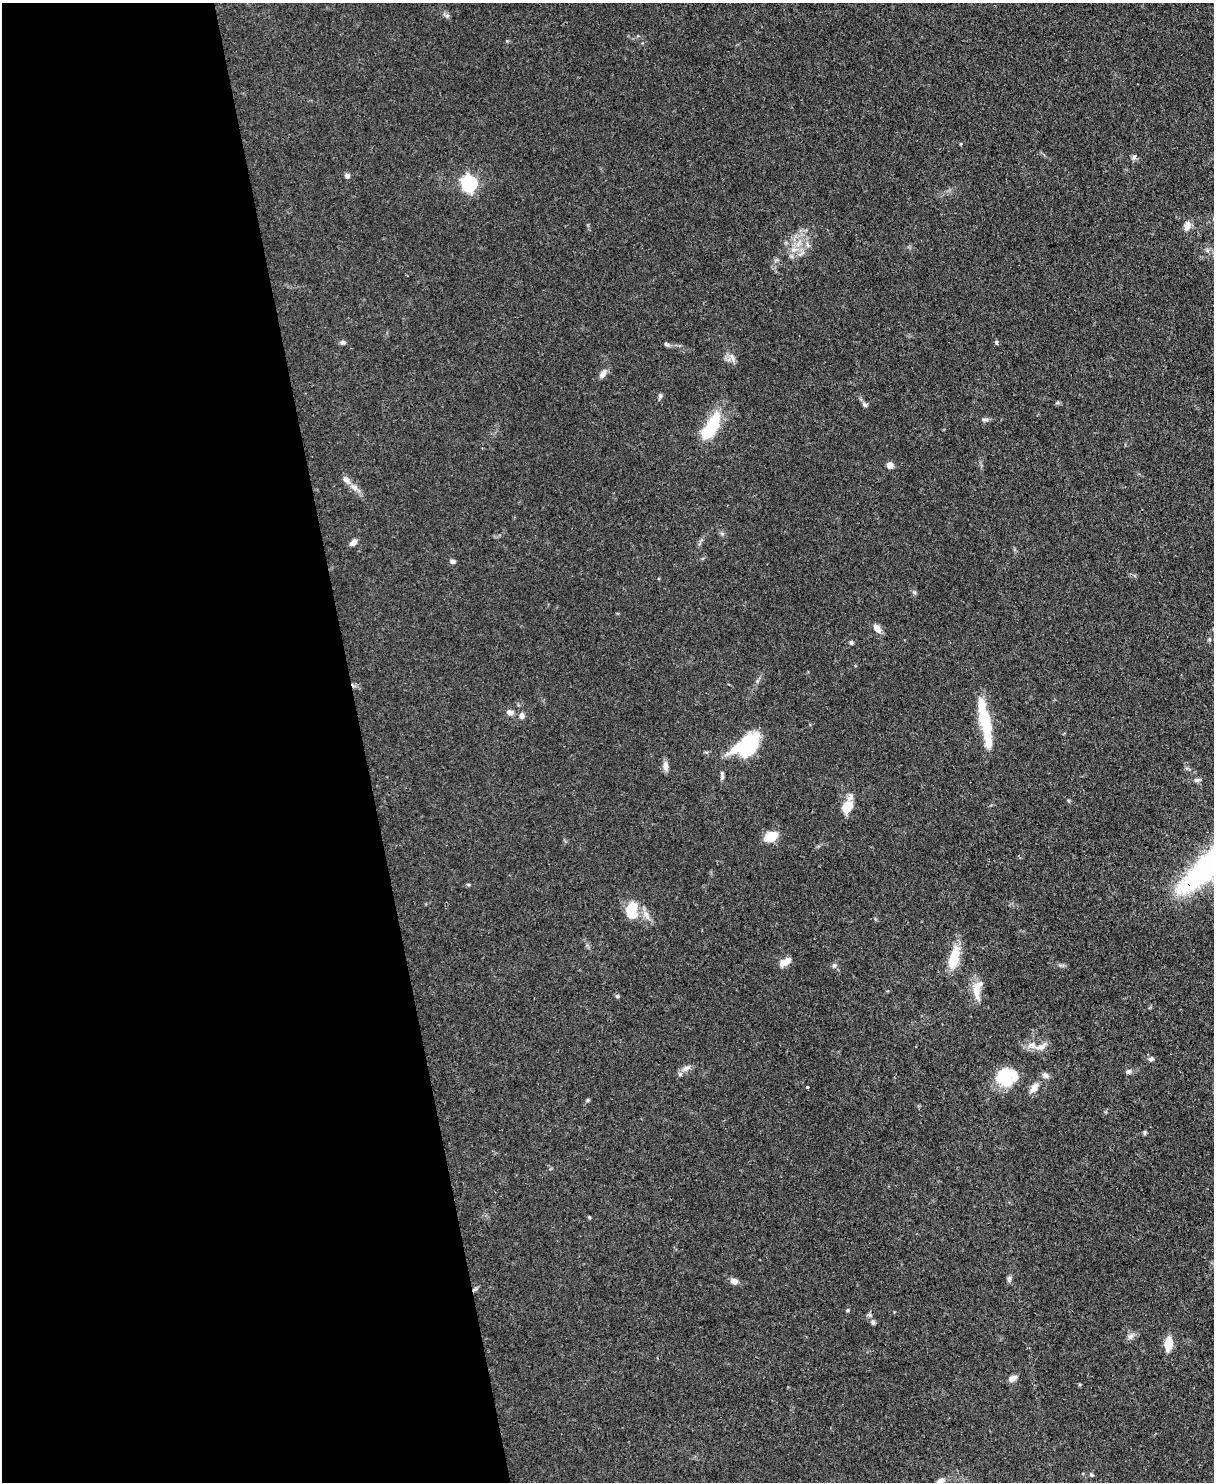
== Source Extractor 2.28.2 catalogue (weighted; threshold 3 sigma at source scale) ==
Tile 5 of 4 x 3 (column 1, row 2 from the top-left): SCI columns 75-1286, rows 1693-3172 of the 4993 x 4978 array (HDU 1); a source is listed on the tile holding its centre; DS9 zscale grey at full resolution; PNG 1216 x 1484 px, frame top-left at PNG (2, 3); no overlay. Shown black and unused: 30% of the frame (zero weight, under 3 of 4 exposures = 9% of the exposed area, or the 3 px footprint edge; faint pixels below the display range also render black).
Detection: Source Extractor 2.28.2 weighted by HDU 2 'WHT'; one run over the whole footprint, this tile lists its part. Background 0.0552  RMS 0.0038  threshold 0.0172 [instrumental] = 3 sigma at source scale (4.5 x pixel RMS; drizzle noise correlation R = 1.50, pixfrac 1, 0.05/0.05 arcsec/px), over >= 5 px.
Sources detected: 66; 4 inside a brighter object's white glare — not listed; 4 inside a brighter listed object's ellipse — not listed separately; the other 58 listed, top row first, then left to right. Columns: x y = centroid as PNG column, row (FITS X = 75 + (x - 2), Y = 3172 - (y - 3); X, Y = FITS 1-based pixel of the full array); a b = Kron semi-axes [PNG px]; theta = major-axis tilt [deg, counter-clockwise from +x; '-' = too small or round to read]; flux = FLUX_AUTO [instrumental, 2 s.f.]
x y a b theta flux
447 16 7 4 0 0.72
1134 157 6 6 - 0.89
347 176 6 6 - 1.1
469 183 7 7 - 88
1187 226 12 7 72 2.5
807 245 10 3 -69 0.8
794 249 12 4 5 1.8
343 342 7 5 -11 0.92
996 342 6 4 -63 0.55
667 344 8 5 -19 0.75
732 357 14 4 -64 1.4
603 374 12 7 58 1.9
660 396 7 5 89 0.85
865 405 7 6 - 0.85
985 419 11 4 0 0.92
711 427 30 12 59 21
890 465 7 6 - 2
354 487 13 7 -41 2.4
353 543 9 5 40 2
452 561 7 5 8 0.95
877 628 14 8 -56 2.3
851 642 6 4 -44 0.55
510 712 10 7 -21 1.6
521 716 7 6 - 1.6
984 718 52 11 -79 17
748 745 26 16 59 25
665 766 12 7 -86 2
1197 780 7 5 -12 0.98
847 807 16 12 46 5.9
771 836 10 7 23 10
631 911 20 13 83 9.4
646 915 14 6 -55 2.5
954 958 31 12 76 9.3
783 963 11 9 71 2.5
834 965 7 5 43 0.85
977 992 15 12 85 4.4
617 996 5 5 - 0.61
1041 1046 16 8 28 2.6
1151 1059 6 6 - 1
686 1068 11 7 38 2
1128 1071 8 6 44 0.97
1010 1073 30 15 -13 8.8
1046 1075 9 7 -42 1.3
807 1087 3 3 - 1.3
1034 1088 13 8 59 2.7
588 1100 5 5 - 0.47
1144 1133 6 4 -90 0.58
589 1217 5 3 - 0.34
1009 1279 9 5 89 0.98
734 1281 9 7 -7 2
474 1289 8 3 19 0.72
848 1310 6 3 71 0.42
873 1322 7 6 - 0.96
1130 1336 9 6 40 1.4
1168 1344 12 7 85 8
1012 1378 10 7 29 2
1092 1475 5 5 - 0.48
940 1481 10 7 33 1.6
Overlapping masked pixels (flux is a lower limit): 1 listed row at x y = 474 1289
Isophote crosses this tile's border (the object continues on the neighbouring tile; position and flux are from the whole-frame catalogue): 1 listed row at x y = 940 1481